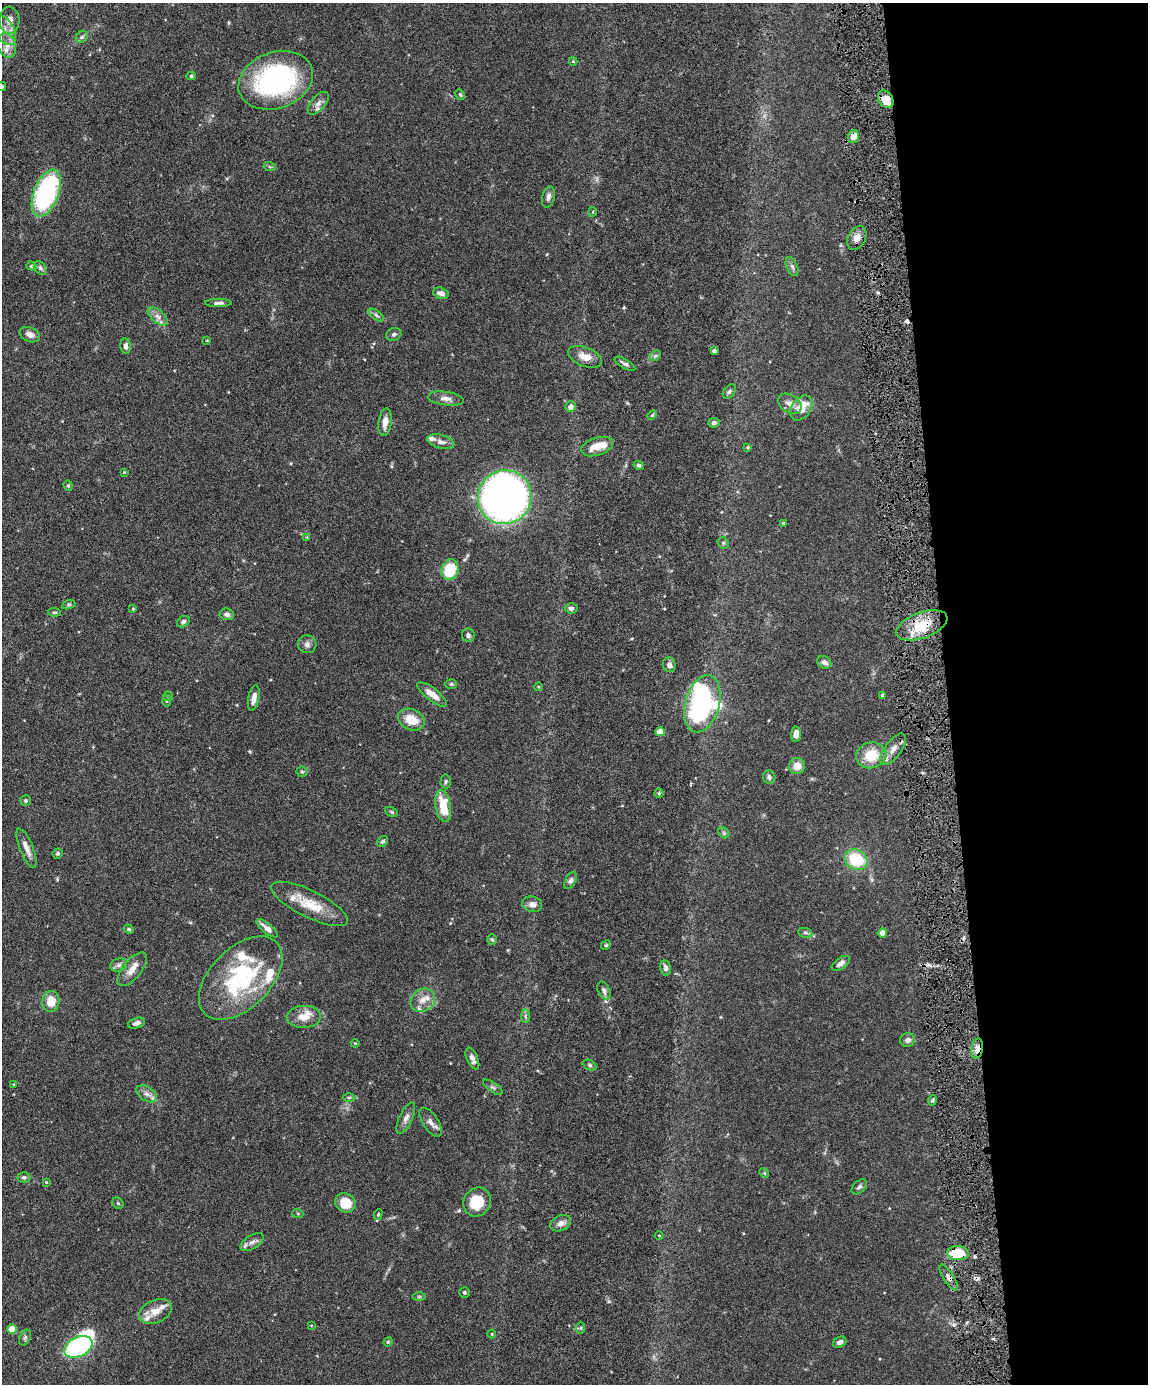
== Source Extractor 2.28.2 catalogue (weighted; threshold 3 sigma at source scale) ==
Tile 8 of 4 x 3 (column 4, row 2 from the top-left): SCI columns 3439-4584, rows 1621-3002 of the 4586 x 4516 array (HDU 1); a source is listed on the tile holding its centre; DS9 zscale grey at full resolution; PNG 1150 x 1386 px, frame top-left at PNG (2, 3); each listed source drawn as its Kron ellipse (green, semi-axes under 4 px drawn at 4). Shown black and unused: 18% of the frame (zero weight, under 4 of 8 exposures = <1% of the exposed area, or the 3 px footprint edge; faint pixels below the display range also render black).
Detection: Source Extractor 2.28.2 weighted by HDU 2 'WHT'; one run over the whole footprint, this tile lists its part. Background 0.0981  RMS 0.0031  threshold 0.0127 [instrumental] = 3 sigma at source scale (4.09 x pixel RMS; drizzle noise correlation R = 1.36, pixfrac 0.8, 0.05/0.05 arcsec/px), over >= 5 px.
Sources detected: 162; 1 too faint to see at this stretch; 2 inside a brighter object's white glare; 2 cosmic-ray / hot-pixel residue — neither listed nor drawn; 12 inside a brighter listed object's ellipse — not listed separately; the other 145 listed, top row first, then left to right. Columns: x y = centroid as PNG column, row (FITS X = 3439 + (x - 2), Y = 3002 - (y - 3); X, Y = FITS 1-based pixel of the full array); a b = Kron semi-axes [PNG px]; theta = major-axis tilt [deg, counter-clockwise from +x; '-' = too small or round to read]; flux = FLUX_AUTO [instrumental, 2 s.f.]
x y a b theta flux
9 20 13 10 -87 2.3
5 30 15 9 -63 2.5
82 37 7 5 44 0.63
7 45 12 9 -72 2.4
573 61 4 4 - 0.28
191 76 4 4 - 0.39
276 80 38 28 20 49
2 86 5 4 - 0.33
460 95 6 4 -62 0.41
886 99 9 7 -57 4.3
318 103 14 7 50 1.4
853 136 6 5 - 2.7
270 167 6 4 -18 0.37
46 193 25 12 69 50
548 197 11 6 76 1.1
593 212 5 3 - 0.25
857 238 13 8 63 2.2
32 266 5 4 - 0.43
792 267 10 5 -65 0.85
40 268 7 5 -44 0.72
441 293 8 5 -16 1.5
218 303 13 4 1 0.89
376 315 9 4 -36 0.7
158 316 12 6 -41 1.5
394 334 8 6 24 0.69
30 335 11 7 -23 1.5
207 340 4 2 - 0.2
126 346 8 5 -87 0.92
714 351 4 3 - 0.81
655 356 6 4 44 0.5
585 357 18 9 -22 3.2
625 364 12 4 -30 0.89
729 391 8 5 51 0.66
446 399 18 6 -8 1.8
790 404 12 9 -33 2.1
571 407 5 5 - 1.6
801 408 14 9 54 5.4
652 415 5 3 - 0.32
385 422 14 6 82 2.8
714 423 5 5 - 0.83
441 442 14 6 -16 1.5
597 446 17 8 18 4
748 447 4 3 - 0.33
639 465 5 4 - 0.53
124 472 4 3 - 0.24
68 486 5 4 - 0.36
505 497 27 26 - 160
783 523 4 3 - 0.34
307 537 3 3 - 0.2
723 543 6 5 - 0.51
450 570 10 8 76 12
69 605 7 4 19 0.46
571 608 6 5 - 0.81
133 609 4 3 - 0.32
54 612 6 4 -5 0.39
227 614 7 6 - 0.9
183 622 7 5 33 0.65
922 625 27 12 20 9
468 635 7 6 - 0.99
307 644 9 9 - 1.1
824 662 7 6 - 1.2
669 665 7 6 - 1.1
451 684 6 5 - 0.43
539 687 4 3 - 0.23
432 694 18 6 -38 3.1
882 695 3 3 - 0.41
168 696 5 4 - 0.34
254 698 13 5 79 1.9
166 701 5 3 - 0.31
702 704 29 17 74 49
411 720 14 10 -25 5.5
660 732 4 4 - 4.8
796 734 8 5 87 1.4
893 749 18 8 54 2.5
871 755 15 13 14 7.3
797 766 8 7 - 3.1
302 772 5 5 - 0.41
769 777 7 6 - 0.95
446 781 7 5 88 0.5
659 793 4 4 - 0.39
25 800 5 5 - 0.51
443 806 16 7 -80 7.4
392 812 7 4 -27 0.41
724 833 6 4 -46 0.47
383 841 6 4 41 0.58
27 848 21 6 -68 2.2
58 853 5 4 - 0.49
856 860 12 10 -31 12
571 880 9 5 62 0.84
310 904 42 13 -26 8.3
532 904 10 7 -15 1.4
267 928 13 5 -40 1.9
129 929 5 4 - 0.37
805 933 7 5 -8 0.56
882 933 4 4 - 3.1
492 939 5 5 - 0.37
606 945 5 4 - 0.37
841 963 10 5 35 1.5
119 965 9 6 16 0.88
666 968 7 5 -78 0.96
132 969 20 9 51 2.8
241 978 51 30 45 32
604 991 9 6 -64 1.1
423 1000 13 11 38 2.9
51 1001 10 8 87 4.6
525 1016 7 4 90 0.62
304 1017 17 11 2 3.5
137 1023 9 5 17 1.1
907 1040 7 6 - 1.2
355 1043 4 3 - 0.25
977 1049 10 5 81 1.8
472 1059 12 5 -66 1.5
590 1065 7 5 -27 0.54
14 1084 2 2 - 0.23
493 1087 11 5 -35 0.67
147 1094 11 7 -34 1.5
349 1098 6 4 2 0.44
933 1100 5 3 - 0.38
406 1118 17 6 65 1.5
431 1122 16 7 -56 1.7
764 1173 5 4 - 0.31
24 1177 6 5 - 0.64
46 1182 4 3 - 0.25
859 1187 9 5 43 0.74
477 1202 15 13 52 8.5
118 1203 6 5 - 0.39
345 1203 11 9 -28 6.6
298 1214 5 3 - 0.3
378 1214 5 4 - 0.31
561 1223 11 7 24 1.6
659 1235 4 3 - 0.2
252 1242 13 6 33 1.4
958 1253 11 7 -2 9.7
949 1278 15 5 -58 1.3
464 1292 5 5 - 0.43
419 1297 6 4 0 0.41
155 1311 17 11 23 3.3
311 1325 3 2 - 0.19
581 1328 6 4 88 0.37
12 1329 4 4 - 5.8
492 1334 4 3 - 0.24
25 1337 8 5 63 0.61
388 1342 5 4 - 0.3
840 1342 7 5 28 0.88
78 1347 15 9 25 45
Overlapping masked pixels (flux is a lower limit): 7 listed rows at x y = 886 99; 853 136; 857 238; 922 625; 977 1049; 958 1253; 949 1278
Isophote crosses this tile's border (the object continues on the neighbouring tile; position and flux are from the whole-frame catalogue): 1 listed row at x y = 2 86